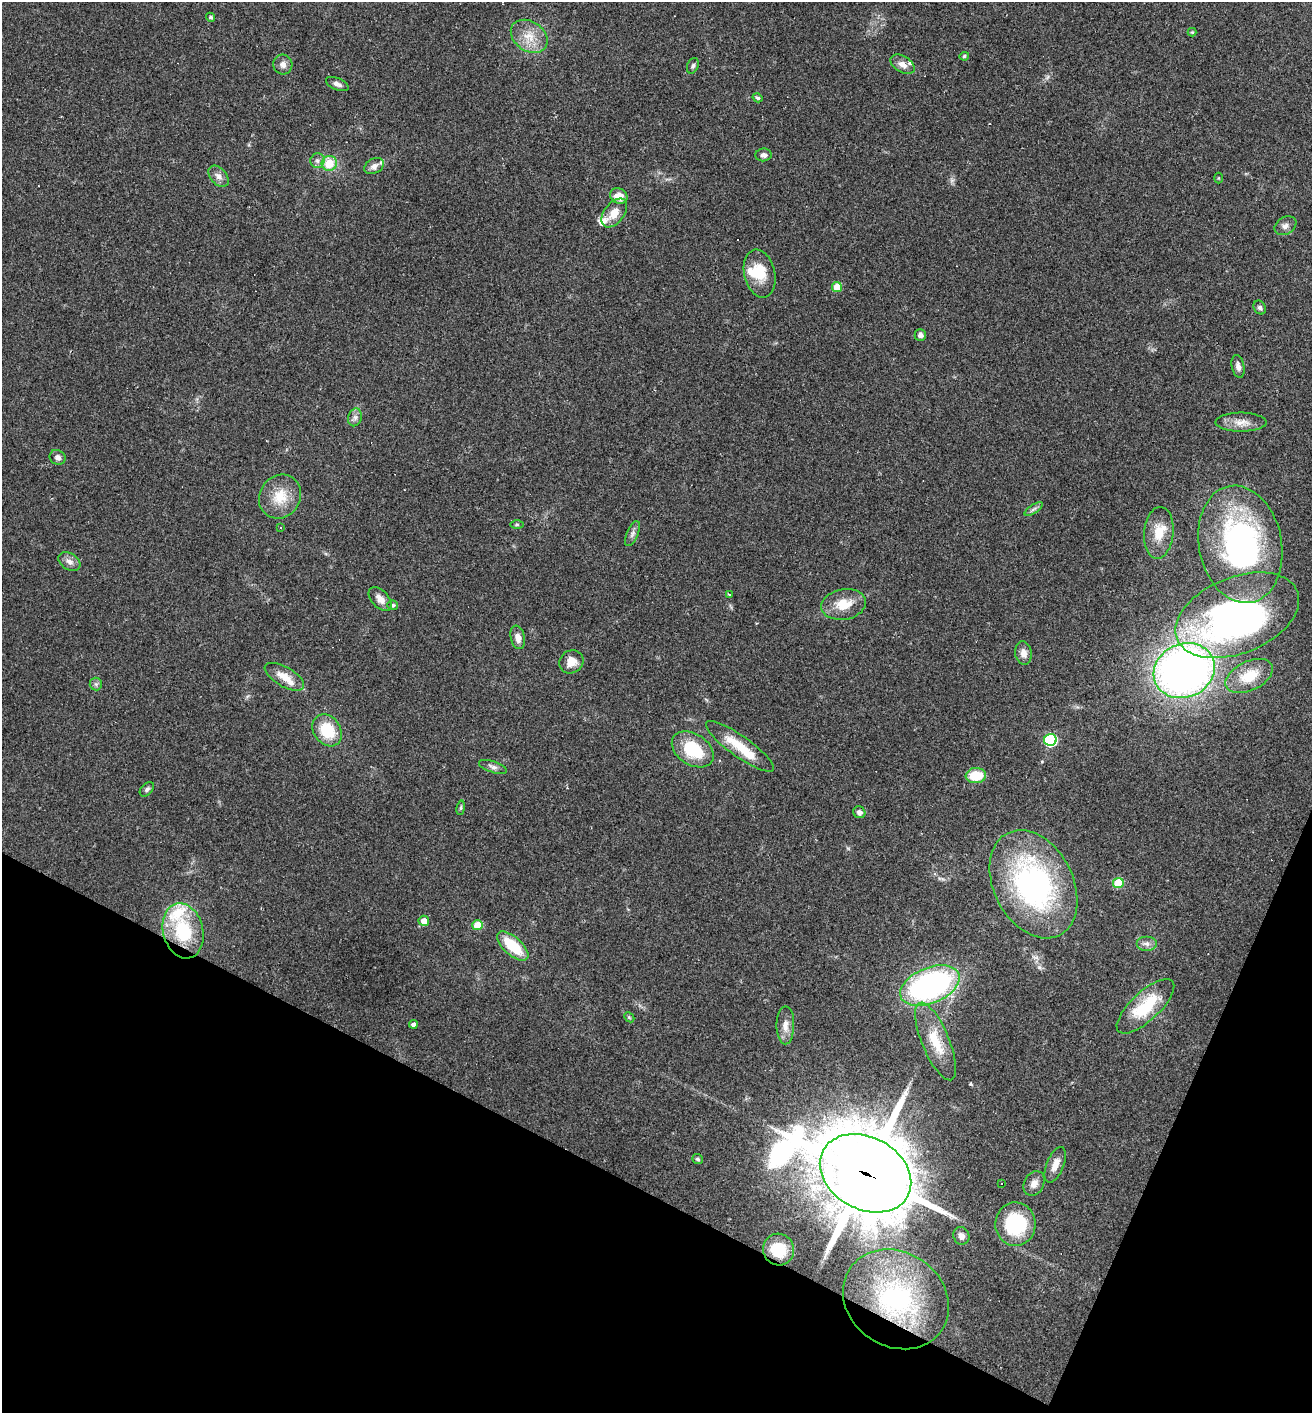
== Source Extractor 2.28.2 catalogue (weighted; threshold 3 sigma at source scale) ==
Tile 15 of 4 x 4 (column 3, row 4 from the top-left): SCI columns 2760-4069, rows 1-1411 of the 5654 x 5643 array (HDU 1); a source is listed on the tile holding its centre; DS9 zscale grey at full resolution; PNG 1314 x 1415 px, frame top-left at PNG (2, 2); each listed source drawn as its Kron ellipse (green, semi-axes under 4 px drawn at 4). Shown black and unused: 20% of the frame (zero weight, under 2 of 3 exposures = <1% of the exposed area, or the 3 px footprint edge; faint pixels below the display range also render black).
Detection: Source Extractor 2.28.2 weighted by HDU 2 'WHT'; one run over the whole footprint, this tile lists its part. Background 0.0502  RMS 0.0065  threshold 0.0292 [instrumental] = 3 sigma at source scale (4.5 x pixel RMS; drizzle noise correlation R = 1.50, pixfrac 1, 0.05/0.05 arcsec/px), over >= 5 px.
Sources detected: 94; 1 too faint to see at this stretch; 4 inside a brighter object's white glare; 5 cosmic-ray / hot-pixel residue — neither listed nor drawn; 7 inside a brighter listed object's ellipse — not listed separately; the other 77 listed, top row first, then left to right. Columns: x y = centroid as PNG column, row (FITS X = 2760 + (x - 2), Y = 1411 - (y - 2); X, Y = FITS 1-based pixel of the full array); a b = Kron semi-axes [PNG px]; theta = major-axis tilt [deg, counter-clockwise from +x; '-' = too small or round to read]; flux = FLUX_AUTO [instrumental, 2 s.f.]
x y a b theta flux
211 17 4 4 - 1.5
1192 32 4 4 - 0.62
529 36 20 14 -35 12
964 56 4 4 - 1.2
283 64 10 9 - 3.1
902 64 13 8 -31 4.5
693 66 8 5 68 1.5
337 84 12 6 -24 2.6
757 98 5 4 - 1.2
763 155 8 6 5 2.3
317 161 7 7 - 2.2
329 163 8 7 - 13
374 166 10 7 29 3.5
218 176 12 8 -47 3.8
1218 178 5 3 - 0.53
619 196 9 7 -30 7.5
614 213 16 10 53 8.9
1285 226 11 8 32 3.3
760 274 24 15 -77 17
837 287 5 5 - 11
1260 308 7 6 - 1.6
920 335 6 5 - 2.4
1238 366 11 6 -77 2.9
355 417 9 6 75 2.5
1241 422 25 9 0 7.3
57 457 8 7 - 2.7
280 497 23 20 56 17
1034 509 10 4 34 1.8
517 524 6 4 0 0.92
281 528 3 2 - 0.6
1159 533 26 15 85 14
633 534 13 5 67 2.4
1240 544 59 41 -79 160
69 562 12 8 -32 3.7
729 594 4 3 - 1.9
380 599 14 8 -47 4.9
844 604 22 15 10 14
393 605 5 5 - 1.3
1237 615 65 38 22 240
518 637 12 7 -78 4.7
1023 653 12 8 -81 4.6
571 662 12 11 - 7.3
1184 671 31 27 25 410
1249 676 25 14 26 18
284 677 22 9 -30 8.9
96 684 6 6 - 1.6
327 730 17 13 -54 23
1050 740 6 6 - 82
740 746 41 10 -35 19
693 749 23 15 -33 31
493 767 14 5 -18 2.5
976 776 10 7 6 17
147 789 8 5 46 1.6
461 808 7 3 81 0.96
859 812 6 5 - 2.6
1118 883 5 5 - 26
1033 884 57 39 -63 150
424 921 5 5 - 6
478 925 5 5 - 17
183 931 28 20 -76 40
1147 943 10 7 0 3.2
513 946 19 9 -42 23
930 985 31 17 22 150
1145 1006 37 14 43 31
629 1017 6 4 -44 0.8
413 1024 4 4 - 2.4
785 1025 19 9 90 5.7
936 1041 41 13 -67 19
698 1159 5 5 - 1.2
1055 1165 19 8 67 6.2
866 1173 48 36 -29 5700
1002 1183 3 3 - 1.2
1034 1183 13 9 63 4.7
1015 1224 22 20 89 46
961 1236 9 8 - 3.5
779 1250 16 15 - 20
896 1299 55 47 -34 120
Overlapping masked pixels (flux is a lower limit): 2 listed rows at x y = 866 1173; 896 1299